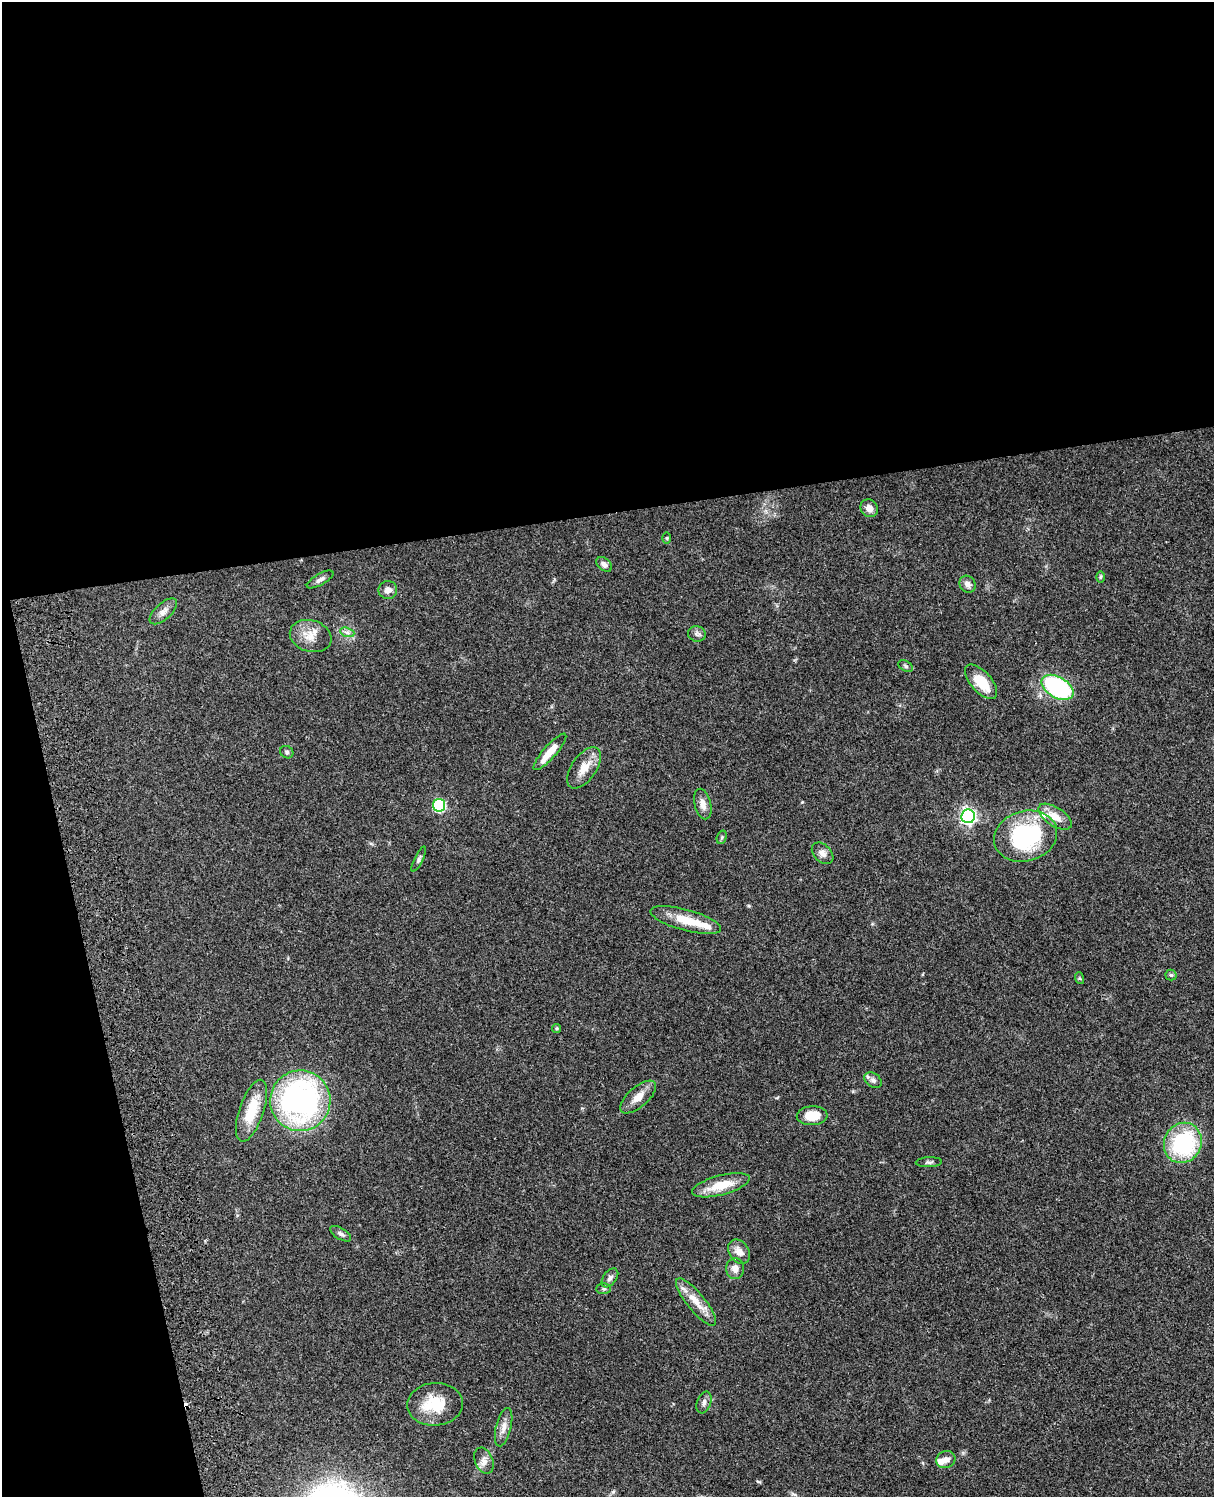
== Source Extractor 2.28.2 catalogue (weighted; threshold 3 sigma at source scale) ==
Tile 1 of 4 x 3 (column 1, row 1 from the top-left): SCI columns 121-1332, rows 3268-4762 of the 5086 x 4926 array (HDU 1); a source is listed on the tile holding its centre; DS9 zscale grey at full resolution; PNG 1216 x 1499 px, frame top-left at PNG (2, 2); each listed source drawn as its Kron ellipse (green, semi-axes under 4 px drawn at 4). Shown black and unused: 39% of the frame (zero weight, under 3 of 4 exposures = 6% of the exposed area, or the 3 px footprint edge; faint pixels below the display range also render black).
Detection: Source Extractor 2.28.2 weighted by HDU 2 'WHT'; one run over the whole footprint, this tile lists its part. Background 0.0781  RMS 0.0059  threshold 0.0264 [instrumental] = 3 sigma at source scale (4.5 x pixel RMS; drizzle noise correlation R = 1.50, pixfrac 1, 0.05/0.05 arcsec/px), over >= 5 px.
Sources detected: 53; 1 cosmic-ray / hot-pixel residue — neither listed nor drawn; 4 inside a brighter listed object's ellipse — not listed separately; the other 48 listed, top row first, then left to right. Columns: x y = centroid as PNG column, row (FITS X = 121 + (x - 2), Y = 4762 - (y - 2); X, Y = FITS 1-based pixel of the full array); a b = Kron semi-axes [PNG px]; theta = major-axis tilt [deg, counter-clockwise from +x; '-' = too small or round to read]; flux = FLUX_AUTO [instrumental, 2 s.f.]
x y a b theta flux
869 508 9 8 - 3.5
667 538 6 4 -89 0.69
604 564 9 6 -39 2.3
1101 577 6 4 89 0.7
320 579 15 5 30 2.1
967 584 9 7 -53 2.9
388 590 9 9 - 3.2
163 611 17 8 42 3.7
347 632 7 4 -19 1.5
697 634 9 7 -15 1.9
311 636 21 15 -17 8.7
906 666 8 5 -28 1.1
981 682 21 10 -48 14
1058 687 17 10 -30 76
287 752 7 6 - 1.2
550 752 23 6 49 8.2
584 768 23 12 55 8.5
703 804 15 8 -76 4.3
439 805 6 6 - 60
968 816 7 7 - 170
1055 817 19 9 -34 7.3
1026 836 32 25 16 68
722 837 7 5 72 0.92
823 853 12 8 -45 3
419 859 14 4 64 1.4
686 920 36 10 -15 15
1171 975 5 5 - 0.9
1079 978 6 4 -71 0.78
557 1029 4 4 - 0.75
873 1080 9 6 -36 2.1
638 1097 22 10 41 6.5
300 1101 30 30 - 160
251 1111 32 12 71 17
812 1116 15 9 3 11
1183 1143 20 18 63 58
929 1162 13 5 2 1.5
721 1185 30 10 15 14
341 1234 12 5 -32 1.9
739 1252 13 10 -54 4.9
735 1269 10 9 - 3.9
610 1278 11 6 53 2.2
604 1289 7 5 1 1.3
696 1302 29 9 -51 9.2
704 1402 11 7 70 2.2
435 1404 28 21 4 19
504 1427 20 7 76 4.4
946 1460 10 8 25 3.3
484 1461 13 9 -67 3.6